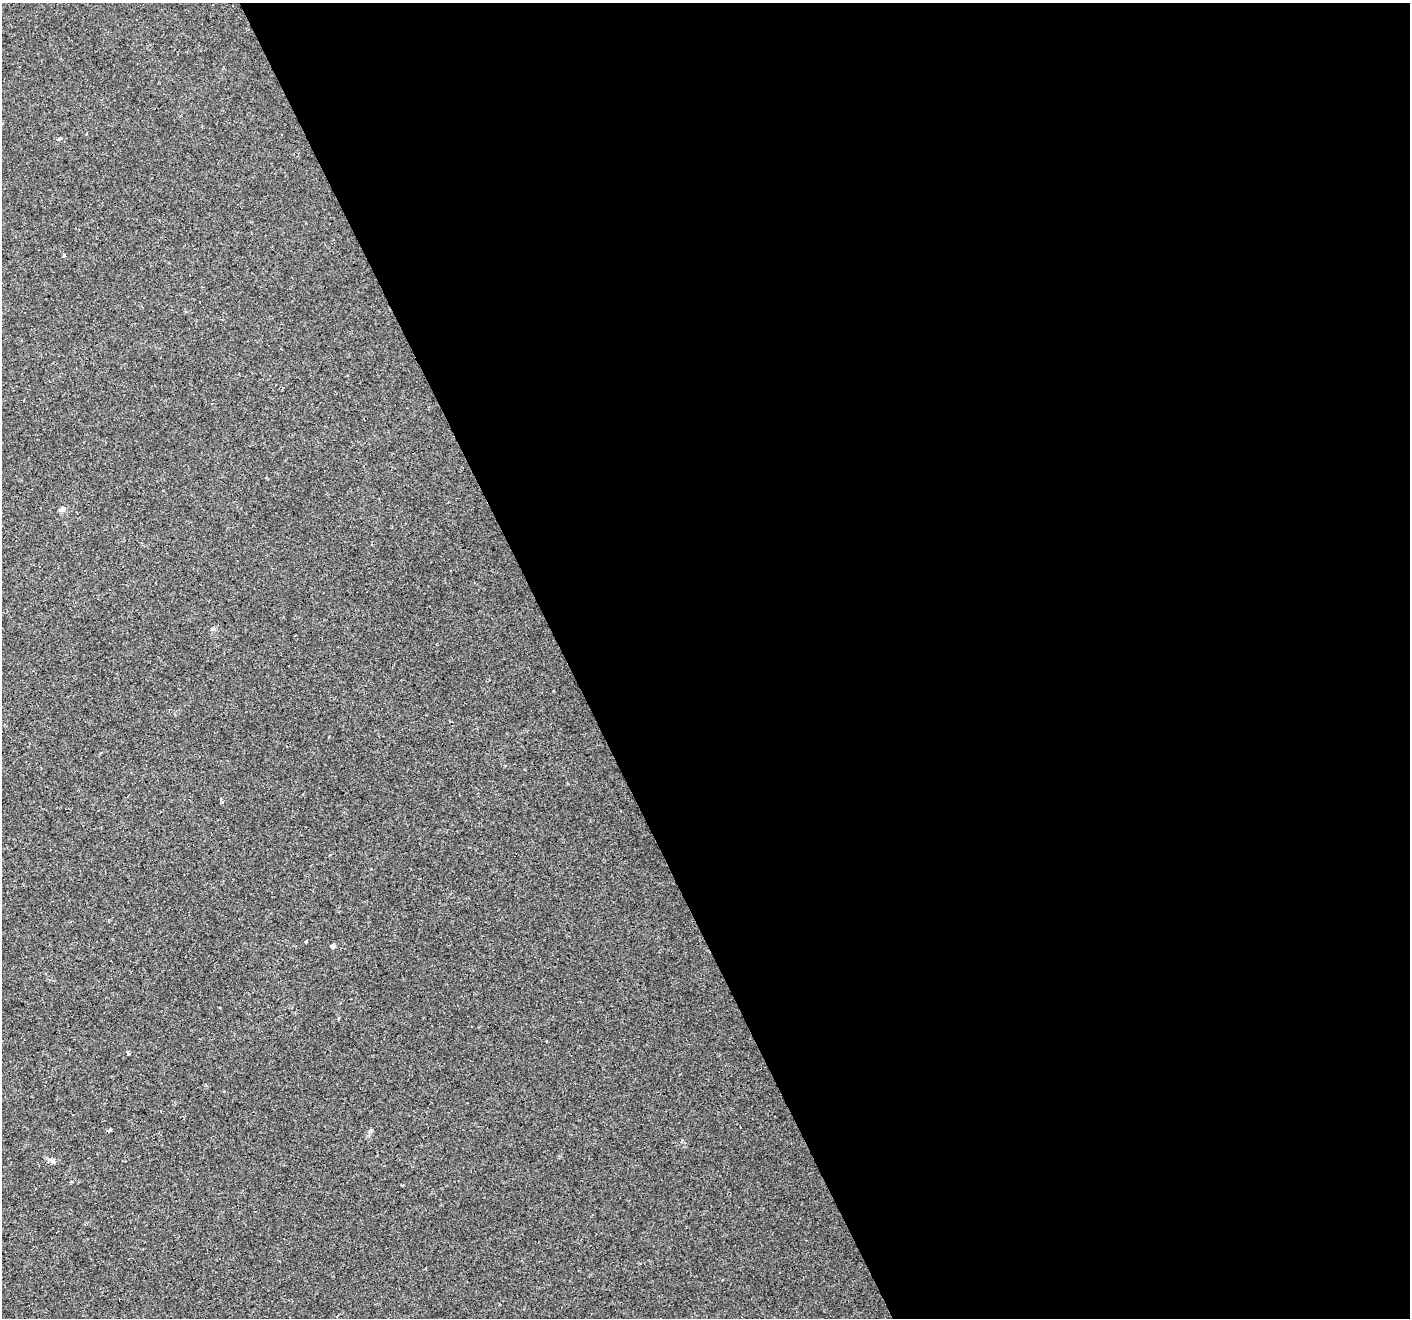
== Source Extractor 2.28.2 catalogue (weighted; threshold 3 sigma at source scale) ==
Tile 8 of 4 x 4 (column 4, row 2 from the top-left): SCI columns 4224-5631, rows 2718-4033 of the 5631 x 5490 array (HDU 1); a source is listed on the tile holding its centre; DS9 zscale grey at full resolution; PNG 1412 x 1320 px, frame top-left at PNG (2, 3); no overlay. Shown black and unused: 60% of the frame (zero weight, under 2 of 3 exposures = <1% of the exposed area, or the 3 px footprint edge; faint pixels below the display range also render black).
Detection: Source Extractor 2.28.2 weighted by HDU 2 'WHT'; one run over the whole footprint, this tile lists its part. Background 0.034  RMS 0.0061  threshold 0.0276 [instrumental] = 3 sigma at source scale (4.5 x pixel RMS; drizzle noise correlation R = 1.50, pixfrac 1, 0.0396/0.0396 arcsec/px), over >= 5 px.
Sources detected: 10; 1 cosmic-ray / hot-pixel residue — not listed; the other 9 listed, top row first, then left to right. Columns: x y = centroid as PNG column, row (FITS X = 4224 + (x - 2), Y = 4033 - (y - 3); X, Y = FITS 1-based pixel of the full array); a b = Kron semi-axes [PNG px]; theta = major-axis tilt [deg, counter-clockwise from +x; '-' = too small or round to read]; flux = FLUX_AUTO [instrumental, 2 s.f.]
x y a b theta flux
59 139 3 3 - 2.5
62 509 10 5 9 1.7
222 801 6 3 -63 2.7
306 941 3 3 - 0.6
333 946 5 5 - 2
128 1053 4 3 - 1.2
109 1130 4 3 - 2.7
370 1131 6 4 19 0.83
53 1160 8 4 89 1.1